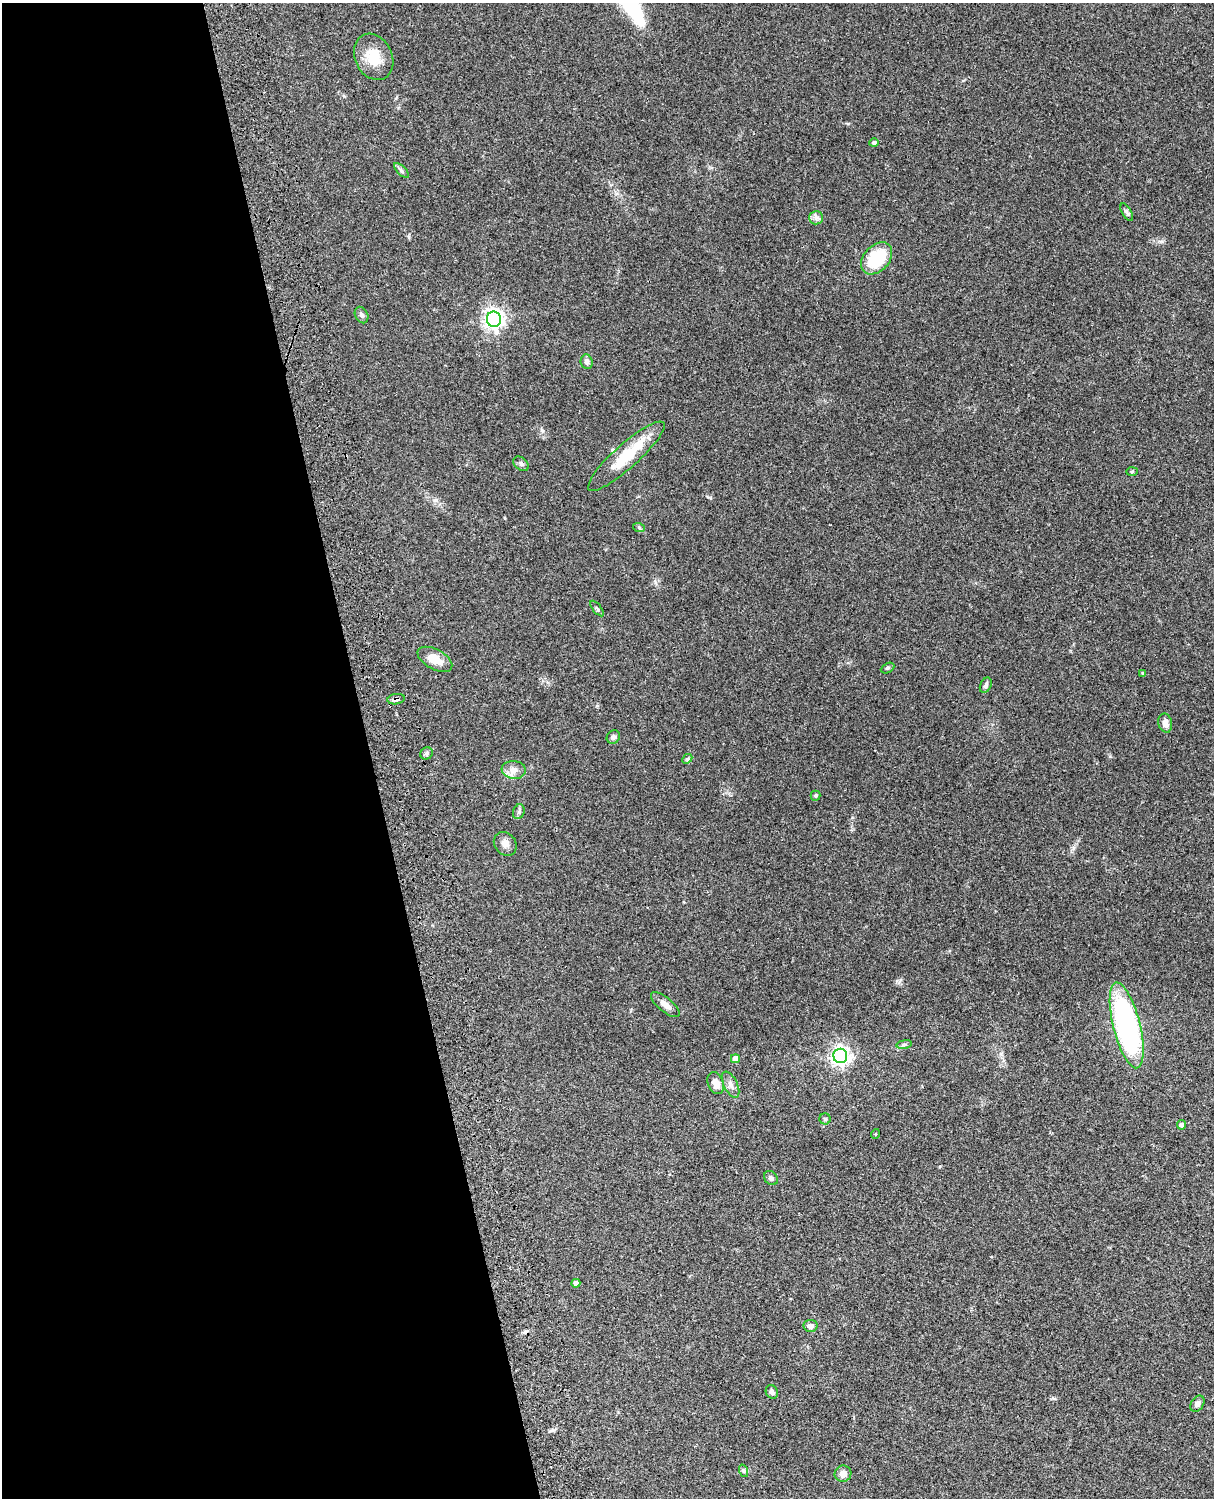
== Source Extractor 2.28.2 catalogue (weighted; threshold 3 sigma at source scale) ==
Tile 5 of 4 x 3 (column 1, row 2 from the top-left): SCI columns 123-1334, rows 1773-3268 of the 5088 x 4927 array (HDU 1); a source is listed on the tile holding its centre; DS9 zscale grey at full resolution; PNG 1216 x 1500 px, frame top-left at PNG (2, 3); each listed source drawn as its Kron ellipse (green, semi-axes under 4 px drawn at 4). Shown black and unused: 30% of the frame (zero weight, under 3 of 4 exposures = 6% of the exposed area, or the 3 px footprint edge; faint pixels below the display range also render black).
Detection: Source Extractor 2.28.2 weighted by HDU 2 'WHT'; one run over the whole footprint, this tile lists its part. Background 0.107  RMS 0.0065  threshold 0.0293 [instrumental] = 3 sigma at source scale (4.5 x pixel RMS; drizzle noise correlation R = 1.50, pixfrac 1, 0.05/0.05 arcsec/px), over >= 5 px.
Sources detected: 45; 1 cosmic-ray / hot-pixel residue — neither listed nor drawn; the other 44 listed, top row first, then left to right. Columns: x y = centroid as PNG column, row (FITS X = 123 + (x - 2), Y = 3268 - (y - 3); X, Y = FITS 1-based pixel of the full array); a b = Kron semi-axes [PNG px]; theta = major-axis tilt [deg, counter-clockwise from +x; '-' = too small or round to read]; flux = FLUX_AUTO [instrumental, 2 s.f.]
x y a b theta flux
374 57 24 18 -64 16
874 143 4 4 - 1.4
401 170 9 4 -46 1.4
1127 212 10 4 -60 1.5
816 218 7 6 - 2.2
877 258 18 12 48 28
361 315 8 6 -65 1.9
494 319 7 7 - 320
587 362 7 6 - 2.3
626 456 50 12 42 24
521 464 9 6 -38 1.7
1132 472 6 4 2 0.68
639 528 6 4 -21 0.82
597 608 9 3 -50 0.89
435 659 19 10 -28 9.3
887 668 7 5 26 1.2
1142 673 4 3 - 0.71
986 685 8 5 64 1.7
396 699 9 5 9 1.7
1165 723 9 6 -78 3.9
613 737 7 6 - 1.8
427 753 6 5 - 1.6
687 759 5 4 - 0.92
514 770 12 9 -7 4.7
816 796 5 5 - 0.95
519 812 7 5 70 1.4
505 844 13 10 -50 3.7
665 1005 17 7 -40 4
1127 1025 44 13 -76 160
904 1044 8 4 9 1.2
840 1056 7 7 - 280
735 1059 4 4 - 5.5
716 1083 11 7 -68 5.7
731 1085 14 6 -64 3.2
825 1119 5 5 - 1.1
1181 1125 4 4 - 2.2
875 1134 5 3 - 0.48
771 1178 8 6 -48 2
576 1283 4 4 - 2.4
810 1326 7 6 - 3.3
772 1392 7 5 -64 2.1
1197 1404 9 6 56 2.9
744 1471 6 4 -71 0.96
843 1474 8 8 - 4.5
Overlapping masked pixels (flux is a lower limit): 1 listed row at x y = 396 699
Unlisted compact peaks at least as high as the median listed source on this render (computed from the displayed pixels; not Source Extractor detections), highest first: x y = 897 981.